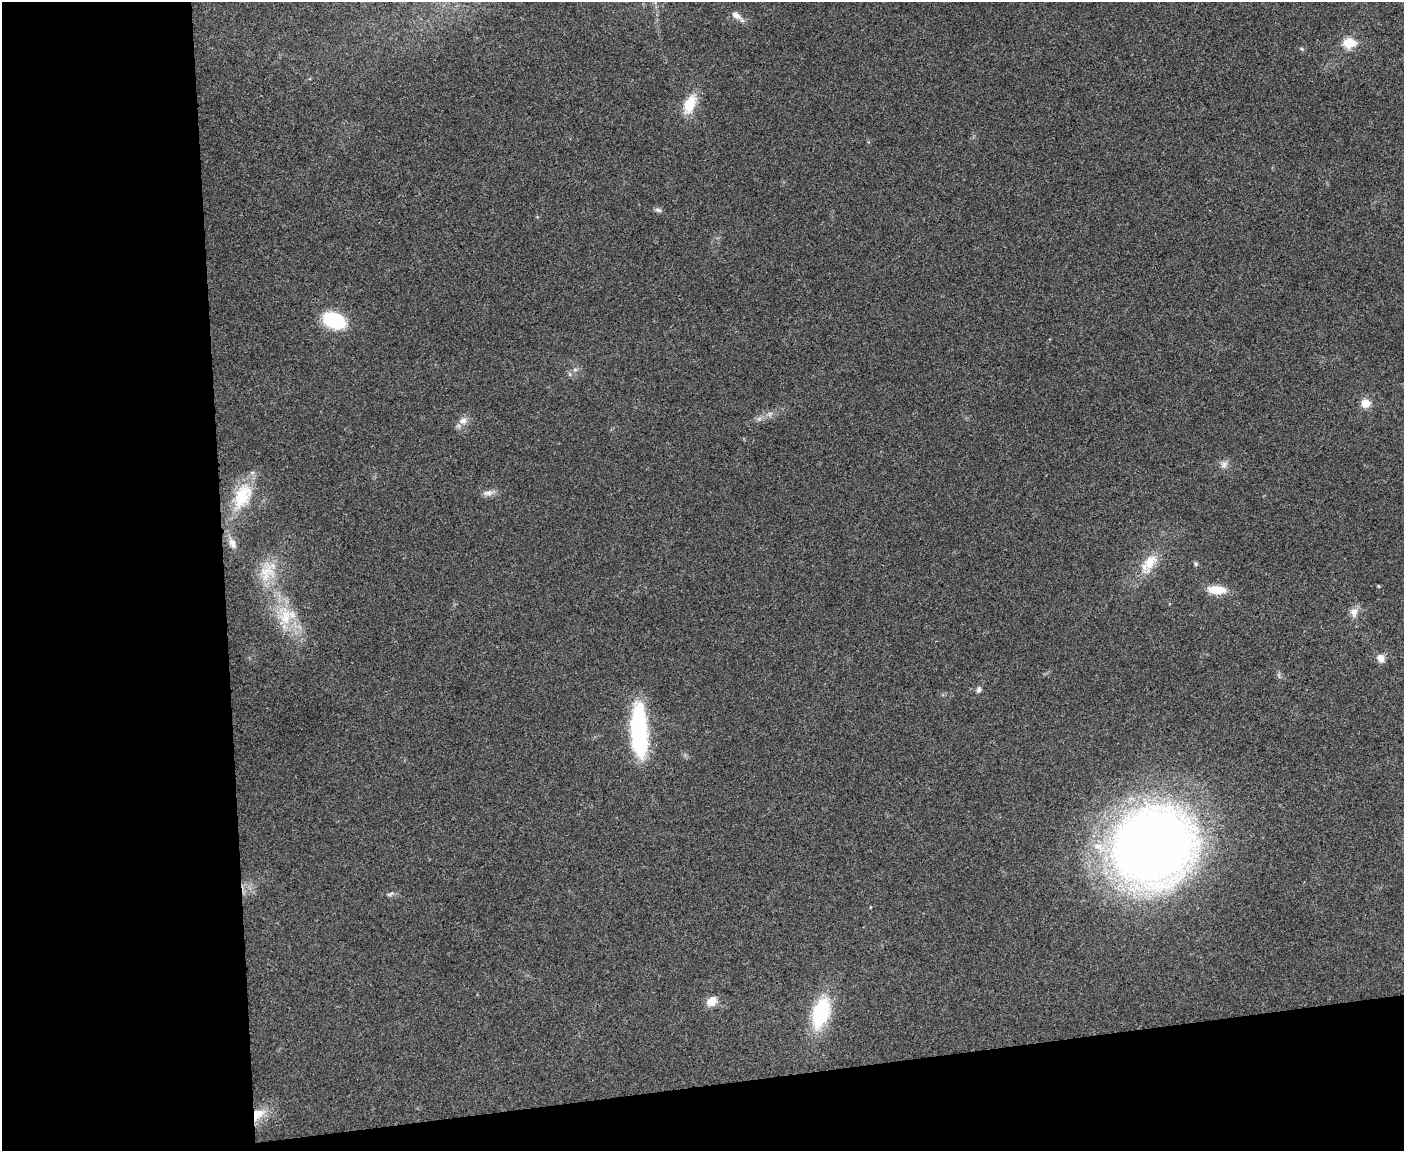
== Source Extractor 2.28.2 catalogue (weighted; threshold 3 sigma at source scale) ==
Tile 10 of 3 x 4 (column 1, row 4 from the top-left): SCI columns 133-1534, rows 2-1150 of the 4577 x 4598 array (HDU 1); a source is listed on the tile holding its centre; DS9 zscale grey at full resolution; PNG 1406 x 1153 px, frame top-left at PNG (2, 2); no overlay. Shown black and unused: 22% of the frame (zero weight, under 3 of 4 exposures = <1% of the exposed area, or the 3 px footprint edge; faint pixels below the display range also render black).
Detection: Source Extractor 2.28.2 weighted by HDU 2 'WHT'; one run over the whole footprint, this tile lists its part. Background 0.0189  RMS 0.0043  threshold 0.0195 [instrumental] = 3 sigma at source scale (4.5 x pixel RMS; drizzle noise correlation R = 1.50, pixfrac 1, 0.05/0.05 arcsec/px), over >= 5 px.
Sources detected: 29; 1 inside a brighter object's white glare — not listed; the other 28 listed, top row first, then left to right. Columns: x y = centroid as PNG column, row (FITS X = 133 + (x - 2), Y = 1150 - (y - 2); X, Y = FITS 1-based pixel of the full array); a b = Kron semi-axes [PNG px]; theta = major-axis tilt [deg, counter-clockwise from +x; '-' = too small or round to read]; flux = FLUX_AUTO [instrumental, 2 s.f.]
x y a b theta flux
736 15 14 8 -33 2.6
1349 43 6 5 - 26
689 104 23 12 68 11
658 210 10 5 -16 1.1
334 320 21 14 -23 26
575 370 6 4 0 0.79
1365 403 9 9 - 4.9
770 414 7 4 71 0.92
463 421 10 8 2 2.4
1224 465 11 7 56 2
488 493 15 7 8 2.3
242 496 37 20 64 17
232 543 15 7 -68 2.7
1149 563 31 15 55 9.7
1196 564 6 5 - 0.67
267 573 25 19 56 11
1378 586 4 4 - 0.39
1217 590 16 8 -5 9.8
1354 612 14 10 -86 2.9
285 617 23 18 79 13
1380 658 10 8 -71 3
979 690 7 5 75 1.2
639 731 54 15 -87 53
1152 846 55 51 10 580
390 894 10 4 23 0.9
712 1001 10 8 44 5.5
821 1013 32 16 74 31
258 1114 19 12 45 6.9
Overlapping masked pixels (flux is a lower limit): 1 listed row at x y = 258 1114